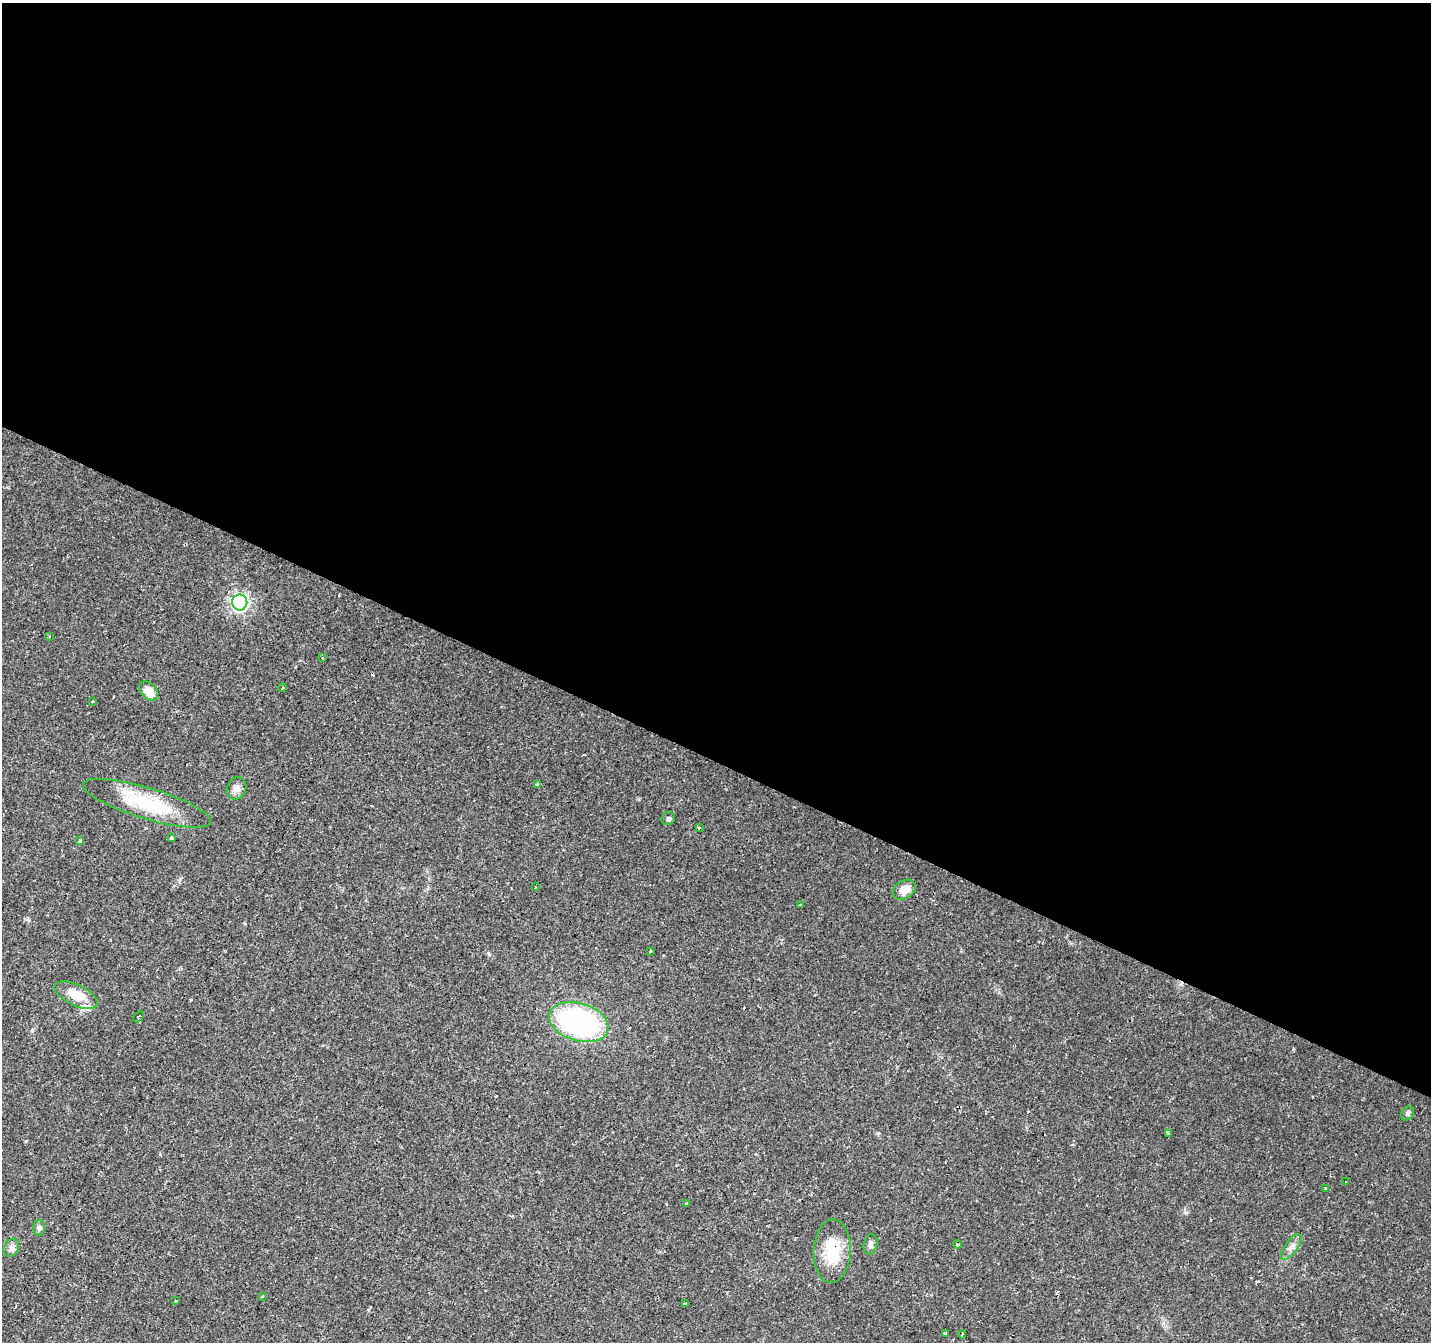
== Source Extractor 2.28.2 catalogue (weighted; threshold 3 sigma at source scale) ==
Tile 3 of 4 x 4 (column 3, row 1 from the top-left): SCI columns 2863-4291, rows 4286-5625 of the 5719 x 5826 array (HDU 1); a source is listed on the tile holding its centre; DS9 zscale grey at full resolution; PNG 1433 x 1344 px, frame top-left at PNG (2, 3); each listed source drawn as its Kron ellipse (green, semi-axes under 4 px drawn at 4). Shown black and unused: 57% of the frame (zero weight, under 2 of 3 exposures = <1% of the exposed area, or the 3 px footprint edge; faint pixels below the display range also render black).
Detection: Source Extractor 2.28.2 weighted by HDU 2 'WHT'; one run over the whole footprint, this tile lists its part. Background 0.0177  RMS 0.0029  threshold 0.0133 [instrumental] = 3 sigma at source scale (4.5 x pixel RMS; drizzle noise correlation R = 1.50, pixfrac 1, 0.0396/0.0396 arcsec/px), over >= 5 px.
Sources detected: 45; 8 cosmic-ray / hot-pixel residue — neither listed nor drawn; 1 inside a brighter listed object's ellipse — not listed separately; the other 36 listed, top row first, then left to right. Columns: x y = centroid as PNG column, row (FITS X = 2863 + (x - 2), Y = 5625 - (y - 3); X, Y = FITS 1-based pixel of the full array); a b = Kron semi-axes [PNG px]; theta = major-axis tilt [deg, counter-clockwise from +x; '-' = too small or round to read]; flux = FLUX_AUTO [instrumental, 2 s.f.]
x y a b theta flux
240 602 8 7 - 90
49 637 3 3 - 0.35
322 657 3 3 - 1.1
282 688 4 3 - 0.76
149 691 11 7 -46 4.3
92 701 3 3 - 0.78
537 785 4 3 - 0.77
236 788 11 9 63 1.9
147 803 67 15 -17 18
668 819 7 6 - 0.67
699 827 4 3 - 0.29
171 837 3 3 - 0.41
80 841 4 3 - 0.78
535 887 3 3 - 0.66
904 890 12 9 31 3.7
800 905 4 2 - 0.59
650 951 3 2 - 0.35
76 995 23 10 -25 5.6
138 1017 6 4 47 0.55
579 1022 30 19 -16 56
1408 1113 8 5 58 0.69
1168 1133 4 3 - 2.1
1345 1182 3 3 - 0.83
1325 1188 3 3 - 1.4
687 1203 3 3 - 0.98
39 1228 8 5 90 0.81
871 1244 10 6 78 1.1
958 1244 4 2 - 0.46
1291 1247 15 6 55 1.6
11 1248 9 7 61 1.2
832 1251 32 18 87 11
262 1296 3 3 - 0.85
176 1301 3 2 - 0.48
685 1303 4 3 - 1
945 1334 4 3 - 0.72
962 1334 4 3 - 1.1
Overlapping masked pixels (flux is a lower limit): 2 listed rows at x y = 147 803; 832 1251
Unlisted compact peaks at least as high as the median listed source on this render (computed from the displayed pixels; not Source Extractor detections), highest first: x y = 489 954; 1186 1212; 26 1141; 245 924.